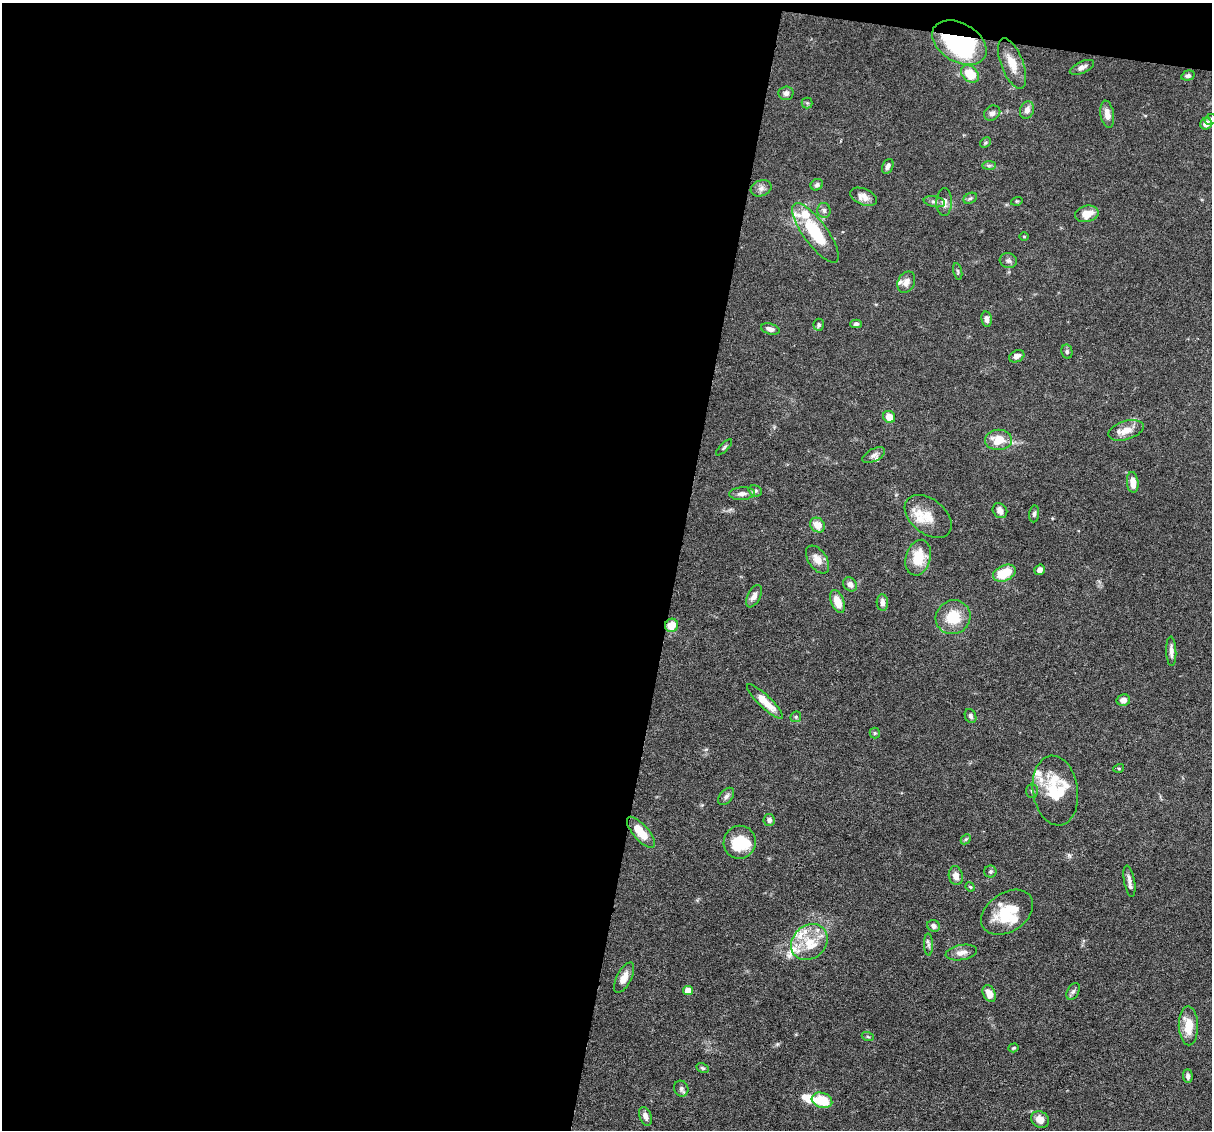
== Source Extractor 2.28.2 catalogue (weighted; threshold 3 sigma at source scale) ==
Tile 1 of 4 x 4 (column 1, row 1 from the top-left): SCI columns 1-1210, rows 3617-4744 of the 4839 x 4859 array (HDU 1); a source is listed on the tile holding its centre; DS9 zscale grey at full resolution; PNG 1214 x 1132 px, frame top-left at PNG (2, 3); each listed source drawn as its Kron ellipse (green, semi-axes under 4 px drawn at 4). Shown black and unused: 57% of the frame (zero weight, under 3 of 6 exposures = <1% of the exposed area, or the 3 px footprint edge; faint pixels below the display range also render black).
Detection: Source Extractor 2.28.2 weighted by HDU 2 'WHT'; one run over the whole footprint, this tile lists its part. Background 0.0627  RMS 0.003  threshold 0.0122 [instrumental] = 3 sigma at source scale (4.09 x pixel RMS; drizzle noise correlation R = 1.36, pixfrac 0.8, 0.05/0.05 arcsec/px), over >= 5 px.
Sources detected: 105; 2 inside a brighter object's white glare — neither listed nor drawn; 10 inside a brighter listed object's ellipse — not listed separately; the other 93 listed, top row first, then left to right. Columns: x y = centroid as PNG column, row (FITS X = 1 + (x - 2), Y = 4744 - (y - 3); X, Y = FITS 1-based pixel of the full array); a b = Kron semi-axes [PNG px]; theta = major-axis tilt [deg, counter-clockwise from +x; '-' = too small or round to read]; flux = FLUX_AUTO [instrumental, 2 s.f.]
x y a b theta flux
959 43 29 19 -30 44
1012 63 27 11 -69 4.5
1082 67 13 6 23 1.2
970 74 10 7 -42 6.9
1188 76 7 5 16 0.73
786 93 7 7 - 1.1
807 103 5 5 - 0.41
1027 110 9 7 70 1.6
992 113 8 7 - 1.1
1107 114 13 6 -80 2.1
1210 119 6 5 - 0.61
1206 124 6 5 - 2.1
985 143 6 4 45 0.37
989 165 7 4 1 0.55
888 166 8 5 66 0.94
817 185 6 5 - 0.7
761 188 11 8 19 1.4
863 197 14 8 -23 2.2
970 198 7 5 30 0.57
1017 201 6 3 17 0.3
934 202 11 5 -10 0.87
944 202 14 7 89 1.9
824 210 7 6 - 0.85
1087 214 12 8 12 3.8
815 233 35 12 -54 14
1024 237 4 3 - 0.25
1008 261 9 7 -15 0.85
958 271 8 3 -76 0.38
906 282 11 8 64 1.8
986 319 7 5 -79 1.2
856 324 5 4 - 0.56
819 325 6 5 - 0.51
770 329 9 5 -15 1.2
1067 352 7 5 -77 0.58
1017 356 8 5 28 1.2
889 417 6 5 - 3.3
1126 430 18 9 17 3.3
998 440 13 10 2 5.2
724 447 10 3 45 0.46
874 455 12 6 28 1.1
1133 482 10 5 -83 2.6
755 491 7 5 -19 0.54
742 494 13 6 4 1.4
1000 511 8 6 -49 1.5
1034 514 8 5 83 0.63
928 516 27 17 -39 5.5
817 525 8 6 -45 3.4
918 558 18 12 75 6.8
817 560 16 9 -55 2.8
1040 570 6 5 - 1.3
1004 573 12 7 24 7.2
850 584 8 6 -48 1.3
754 596 12 6 63 1.6
837 601 12 6 -69 4.1
882 602 8 6 -87 1.3
953 617 18 16 31 7.7
672 625 7 6 - 4.5
1171 651 14 5 -88 1.5
1123 700 7 6 - 1.7
765 701 24 6 -44 5
970 716 7 5 -66 0.61
796 717 6 5 - 0.41
875 733 5 5 - 0.39
1119 768 5 3 - 0.3
1055 790 35 22 -82 13
1032 791 7 6 - 0.63
726 796 10 6 50 0.98
769 820 6 5 - 0.88
641 832 19 7 -49 5.9
966 839 6 4 45 0.4
740 842 16 16 - 8.5
990 872 6 6 - 0.57
956 876 9 7 -78 1.9
1129 881 16 5 -80 1.5
970 887 5 4 - 0.33
1007 912 28 19 34 11
934 926 6 5 - 0.99
809 942 20 16 44 7.1
928 945 11 4 -88 0.74
961 953 16 7 10 2
624 978 16 7 63 2.6
688 991 5 5 - 3.6
1073 991 9 5 61 0.77
989 994 9 6 -65 3.3
1188 1026 19 9 -89 5.7
868 1037 6 3 -19 0.35
1014 1048 5 4 - 0.31
703 1068 7 4 -27 0.41
1188 1076 7 4 -87 0.8
681 1089 8 7 - 0.78
822 1100 10 7 -18 8.3
645 1116 10 6 -69 1.4
1040 1119 9 8 - 2.3
Overlapping masked pixels (flux is a lower limit): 2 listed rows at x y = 959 43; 672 625
Isophote crosses this tile's border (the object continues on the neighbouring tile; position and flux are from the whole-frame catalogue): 1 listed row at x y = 1210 119